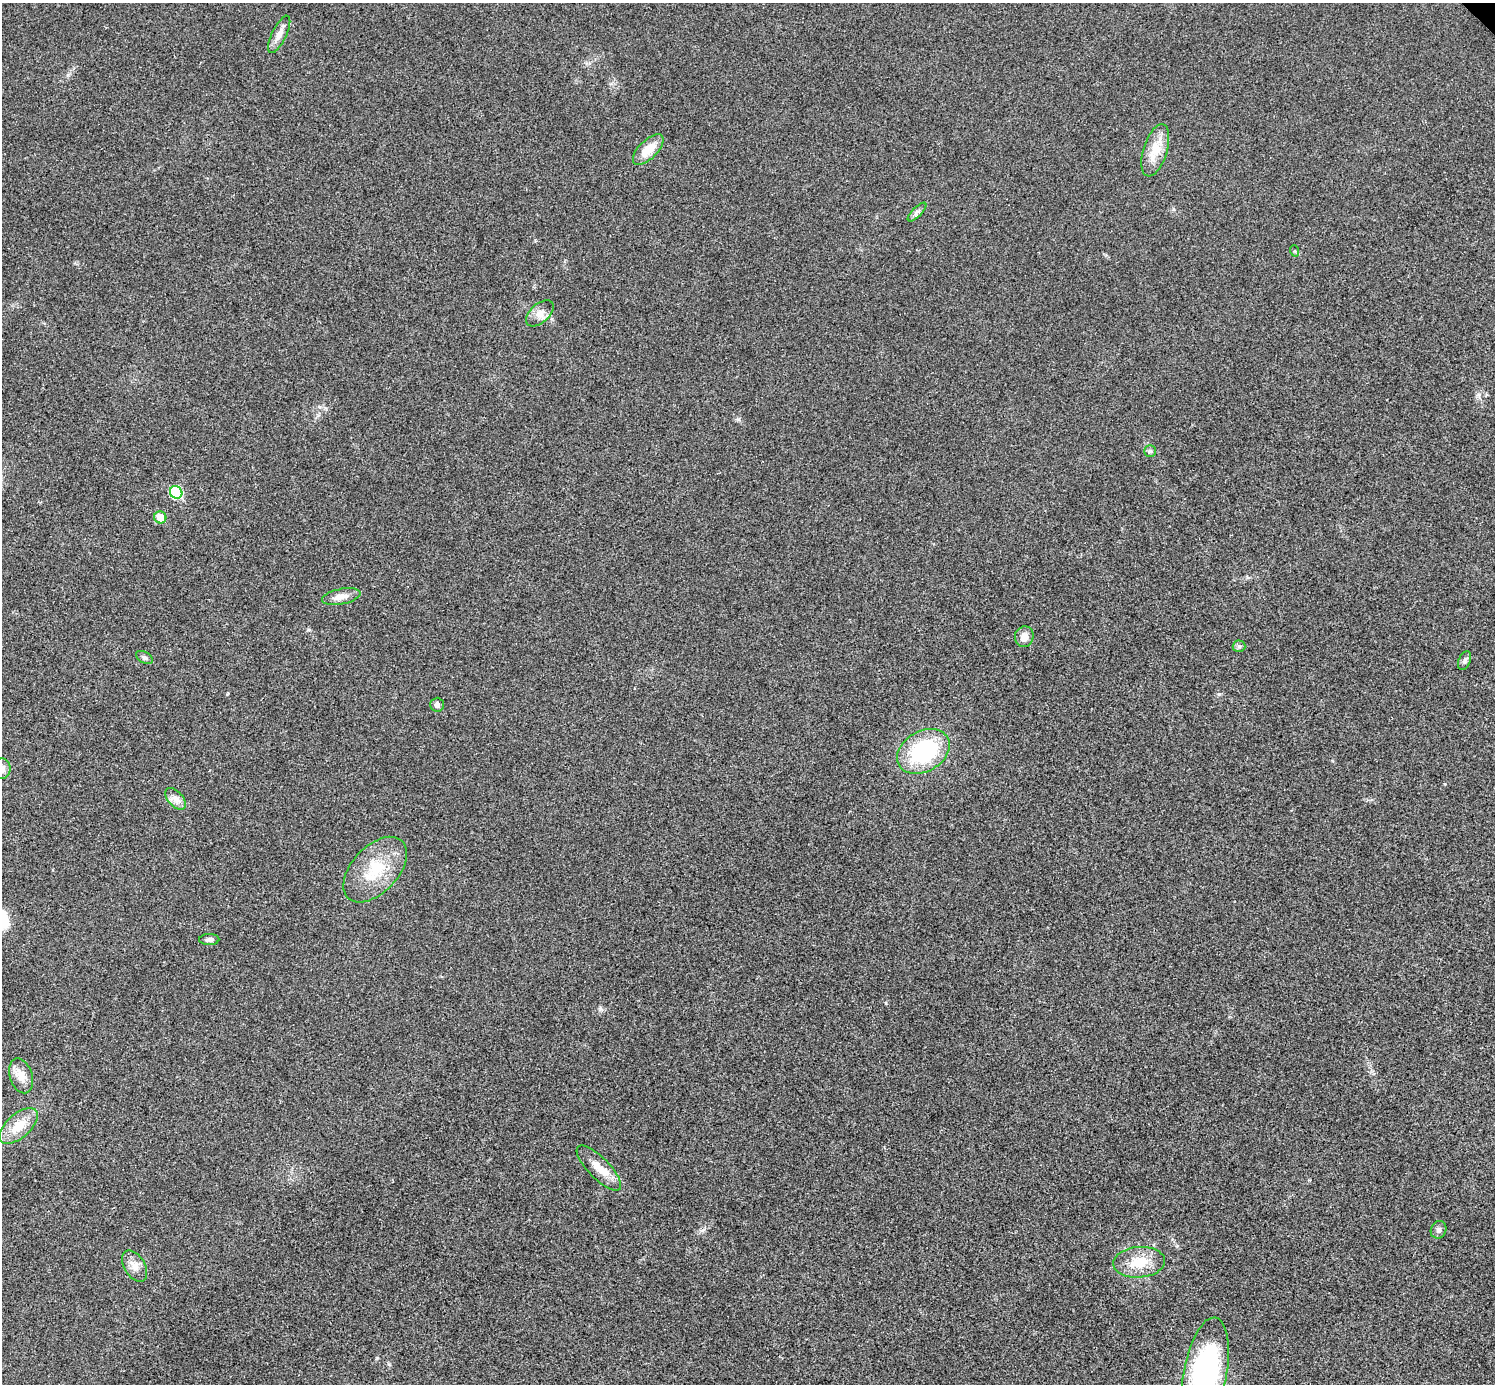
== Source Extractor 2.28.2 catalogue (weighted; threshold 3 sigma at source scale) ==
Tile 7 of 4 x 4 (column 3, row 2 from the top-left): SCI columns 2994-4486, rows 3063-4444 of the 5983 x 5983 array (HDU 1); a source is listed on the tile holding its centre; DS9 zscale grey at full resolution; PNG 1497 x 1386 px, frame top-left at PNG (2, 3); each listed source drawn as its Kron ellipse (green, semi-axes under 4 px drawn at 4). Shown black and unused: <1% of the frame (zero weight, under 3 of 4 exposures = <1% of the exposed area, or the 3 px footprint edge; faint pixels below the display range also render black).
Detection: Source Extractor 2.28.2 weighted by HDU 2 'WHT'; one run over the whole footprint, this tile lists its part. Background 0.0222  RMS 0.0054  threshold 0.0242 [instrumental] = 3 sigma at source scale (4.5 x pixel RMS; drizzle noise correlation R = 1.50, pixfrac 1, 0.05/0.05 arcsec/px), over >= 5 px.
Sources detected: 27; all 27 listed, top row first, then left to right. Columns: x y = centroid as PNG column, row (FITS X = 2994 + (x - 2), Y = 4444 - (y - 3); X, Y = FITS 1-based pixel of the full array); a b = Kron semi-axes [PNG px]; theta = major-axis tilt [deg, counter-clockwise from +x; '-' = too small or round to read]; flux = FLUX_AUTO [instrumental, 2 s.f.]
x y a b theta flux
279 34 20 7 64 4.3
648 150 19 9 45 9.5
1155 150 27 12 72 11
917 212 12 5 45 1.7
1295 251 6 4 -71 0.69
540 313 16 9 42 4.3
1150 451 6 6 - 1
176 492 6 6 - 34
160 517 6 6 - 8.9
341 597 19 7 12 4.4
1024 637 10 9 - 4.3
1239 646 6 6 - 1.1
144 657 9 5 -28 1.5
1465 661 10 6 66 1.5
437 705 7 7 - 2.1
923 751 28 20 30 48
2 769 10 8 -90 3.2
176 799 13 7 -48 3.2
375 870 39 23 47 23
209 939 10 5 1 1.7
21 1076 18 11 -72 6.3
18 1126 23 12 41 10
599 1168 30 10 -46 8
1439 1230 9 7 62 1.7
1139 1262 26 15 4 13
134 1266 17 10 -59 4.7
1205 1373 57 21 80 99
Isophote crosses this tile's border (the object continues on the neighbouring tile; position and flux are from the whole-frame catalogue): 2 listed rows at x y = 2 769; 1205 1373
Unlisted compact peaks at least as high as the median listed source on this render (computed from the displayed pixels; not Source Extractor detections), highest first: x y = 738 419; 68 75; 600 1009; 377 1358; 1219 694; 886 1003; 389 1364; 1445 784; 227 694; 308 630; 325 408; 703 1230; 1173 209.